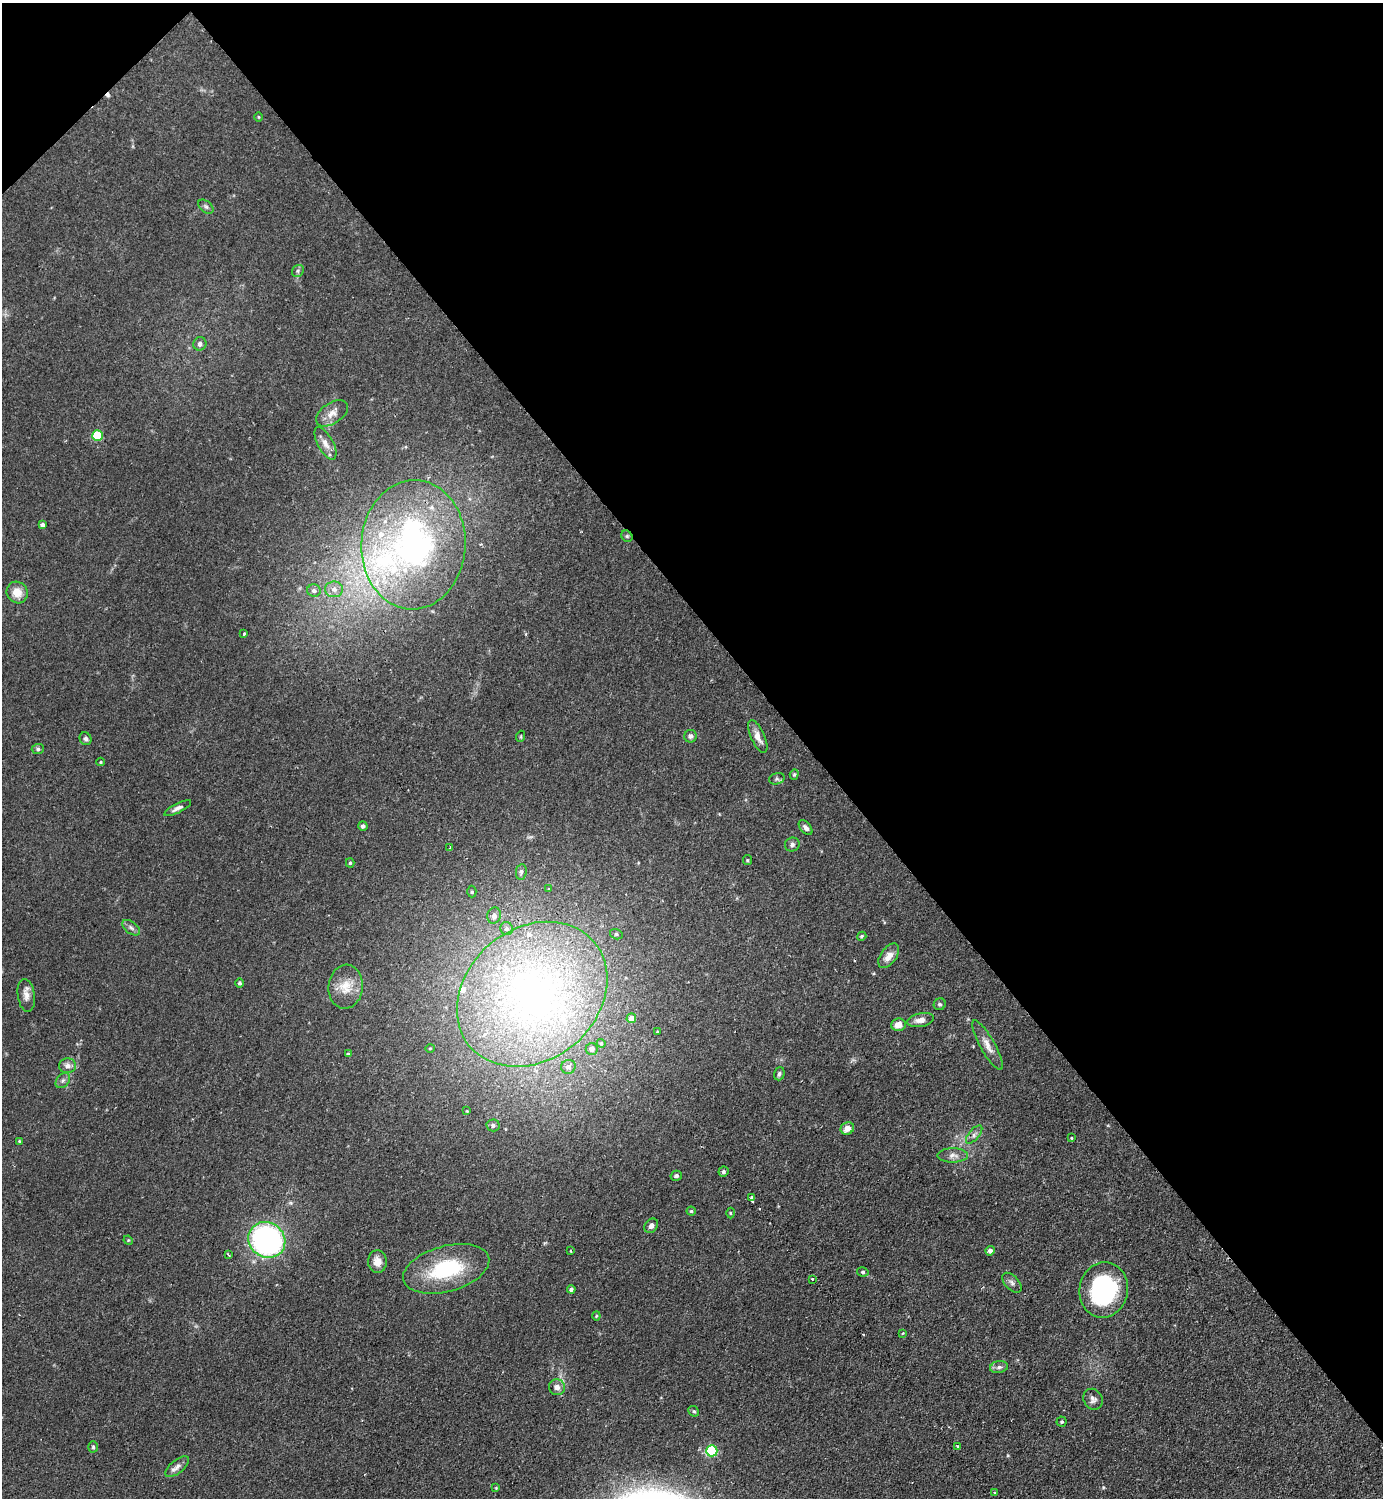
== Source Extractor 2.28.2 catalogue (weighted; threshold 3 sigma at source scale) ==
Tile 3 of 4 x 4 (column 3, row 1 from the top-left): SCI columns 2920-4300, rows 4488-5983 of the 5983 x 5984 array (HDU 1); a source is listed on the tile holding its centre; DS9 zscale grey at full resolution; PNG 1385 x 1500 px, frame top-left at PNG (2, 3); each listed source drawn as its Kron ellipse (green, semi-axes under 4 px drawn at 4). Shown black and unused: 43% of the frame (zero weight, under 2 of 3 exposures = <1% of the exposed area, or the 3 px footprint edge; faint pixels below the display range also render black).
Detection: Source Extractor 2.28.2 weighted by HDU 2 'WHT'; one run over the whole footprint, this tile lists its part. Background 0.0841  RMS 0.006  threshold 0.0271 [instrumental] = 3 sigma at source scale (4.5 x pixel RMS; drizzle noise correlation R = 1.50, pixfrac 1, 0.05/0.05 arcsec/px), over >= 5 px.
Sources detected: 105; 1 inside a brighter object's white glare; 3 cosmic-ray / hot-pixel residue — neither listed nor drawn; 7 inside a brighter listed object's ellipse — not listed separately; the other 94 listed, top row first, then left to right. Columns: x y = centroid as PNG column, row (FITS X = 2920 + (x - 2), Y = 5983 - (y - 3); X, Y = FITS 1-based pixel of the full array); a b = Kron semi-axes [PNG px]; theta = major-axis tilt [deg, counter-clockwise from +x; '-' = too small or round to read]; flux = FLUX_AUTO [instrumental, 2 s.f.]
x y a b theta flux
258 117 4 3 - 0.48
206 207 9 5 -40 1.5
298 271 6 5 - 1.2
200 344 7 6 - 2
332 413 18 10 34 5.8
97 435 5 5 - 32
325 443 18 7 -61 4.8
42 525 4 4 - 1.7
627 536 6 5 - 0.92
413 545 65 52 87 180
334 589 9 8 - 3.3
314 591 6 6 - 1.8
17 592 11 10 - 7.4
244 634 3 3 - 1.3
521 736 5 3 - 0.63
691 736 6 6 - 1.7
758 737 18 6 -66 4.7
85 739 6 5 - 1.5
38 749 6 5 - 1.2
101 762 4 4 - 0.66
794 774 5 4 - 0.77
777 779 8 5 18 1.3
178 808 15 4 27 2.5
363 826 5 4 - 1.7
806 828 9 5 -50 2.2
792 845 7 7 - 1.7
450 848 4 3 - 0.69
747 860 5 4 - 0.72
350 863 4 4 - 0.81
521 872 8 5 81 1.4
549 889 4 4 - 0.54
472 892 6 4 89 0.87
494 916 8 6 74 2.5
131 928 10 6 -37 1.9
507 929 7 6 - 1.6
616 934 6 5 - 1.3
862 936 5 4 - 0.9
889 956 14 8 55 5.6
240 983 4 4 - 1.1
346 987 22 17 84 11
532 994 81 66 40 270
26 995 17 8 -82 4.1
940 1004 6 5 - 1.1
631 1018 5 5 - 3.9
920 1020 14 7 11 3.7
898 1025 7 6 - 5.4
657 1032 3 2 - 0.45
601 1043 4 4 - 0.69
987 1045 28 7 -61 5.7
430 1048 5 3 - 0.47
592 1049 6 6 - 2.2
348 1054 4 4 - 0.81
68 1066 8 7 - 3.1
568 1067 7 7 - 2.4
779 1074 7 5 72 1.4
63 1081 9 6 49 1.8
467 1111 4 3 - 0.55
493 1125 6 6 - 1.8
847 1128 7 6 - 4.8
974 1135 11 5 49 2.2
1072 1138 3 3 - 0.73
19 1141 4 4 - 0.59
953 1155 15 7 0 3.6
723 1172 5 5 - 1.3
676 1176 6 5 - 1.7
752 1197 4 3 - 0.93
691 1211 4 4 - 0.83
730 1213 5 3 - 0.59
651 1226 8 6 53 2.4
128 1240 5 4 - 0.55
267 1240 19 17 -35 140
570 1251 3 3 - 0.75
990 1251 5 4 - 2.3
228 1254 4 2 - 0.94
377 1262 11 9 -88 5.2
446 1269 44 23 15 42
863 1272 5 4 - 1.1
812 1279 3 3 - 1.1
1012 1283 12 7 -45 2.4
571 1289 4 4 - 1.6
1104 1290 28 24 79 77
596 1316 4 4 - 0.64
903 1333 3 2 - 0.41
999 1367 9 6 10 2.1
557 1387 8 8 - 3.5
1093 1399 11 9 -62 2.7
694 1411 6 5 - 1
1062 1422 5 5 - 0.99
957 1446 3 3 - 1.4
93 1447 5 4 - 0.99
712 1451 5 5 - 55
177 1467 14 6 39 3.2
496 1488 3 3 - 0.47
994 1493 3 3 - 1
Overlapping masked pixels (flux is a lower limit): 1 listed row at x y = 627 536